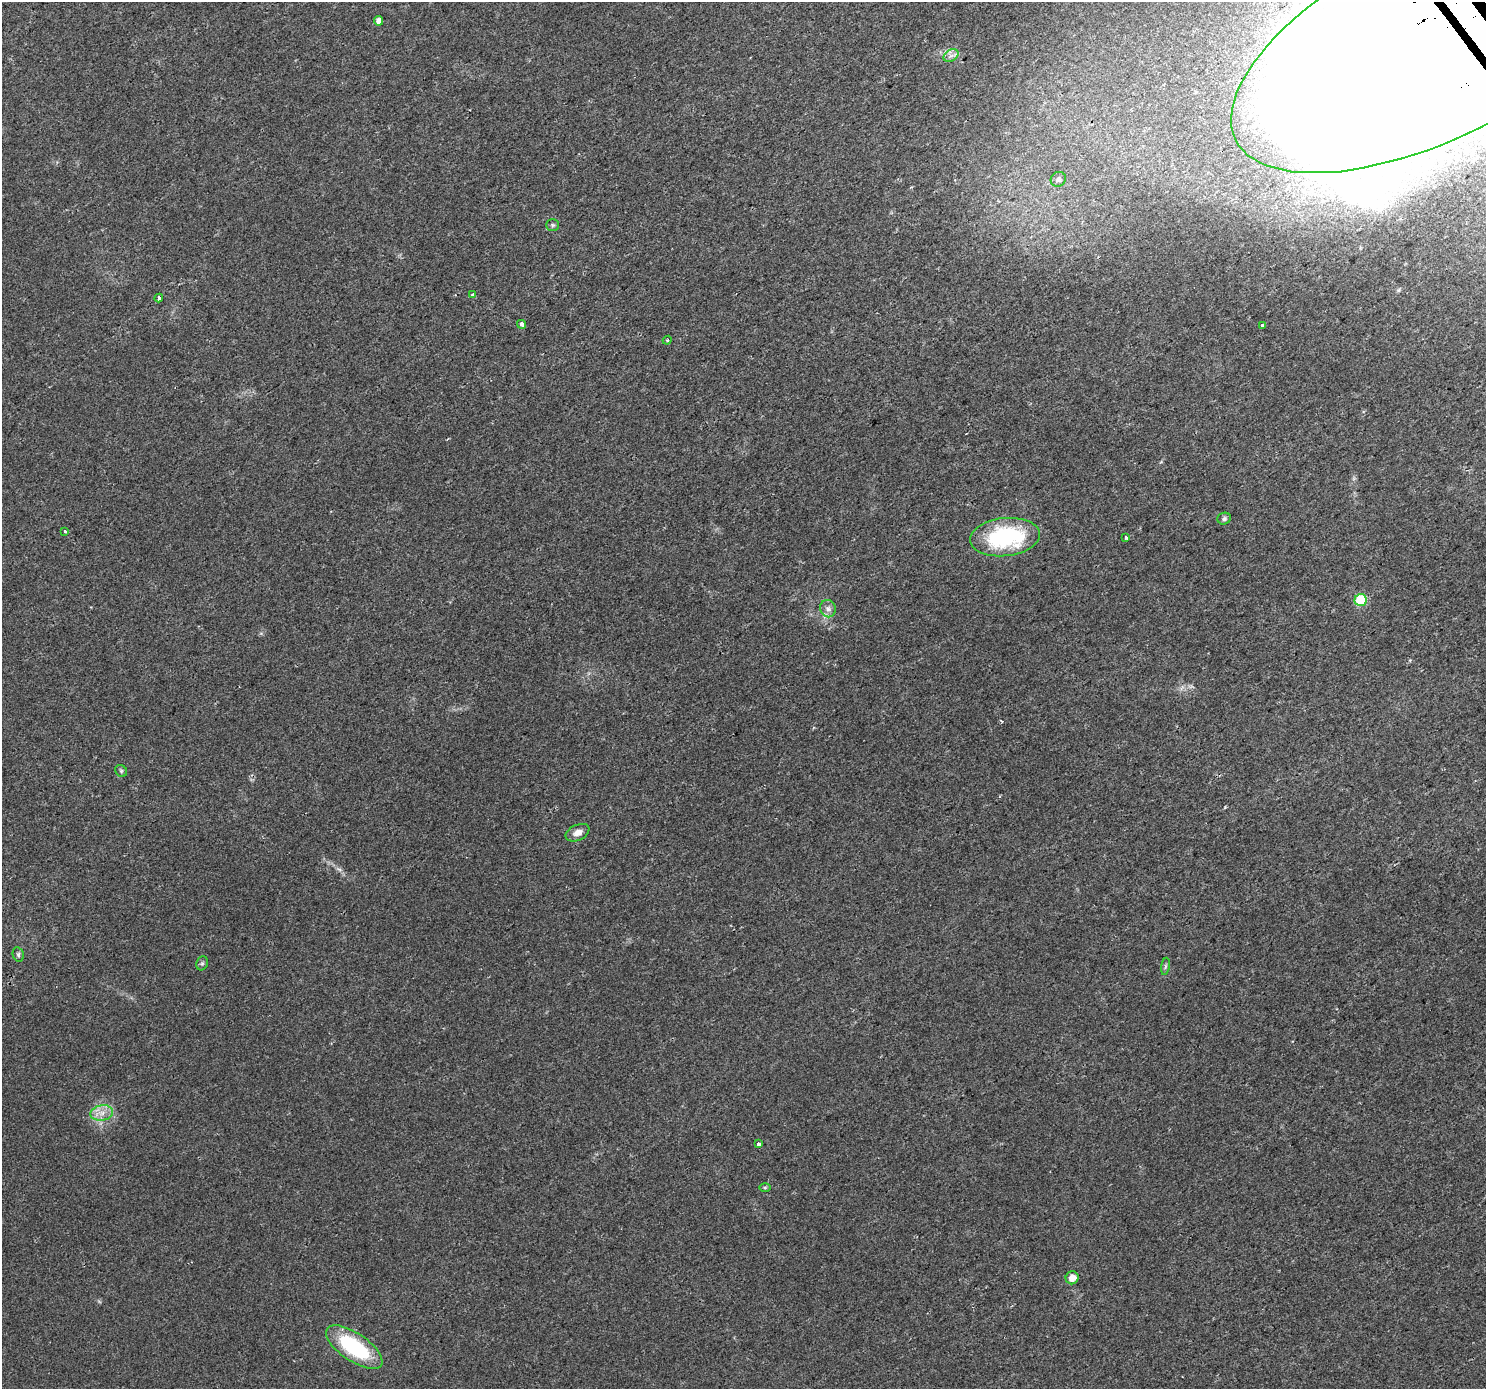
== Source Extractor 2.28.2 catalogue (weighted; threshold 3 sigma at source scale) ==
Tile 10 of 4 x 4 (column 2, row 3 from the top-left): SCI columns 1518-3001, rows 1604-2990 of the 6001 x 5911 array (HDU 1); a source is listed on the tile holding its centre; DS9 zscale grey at full resolution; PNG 1488 x 1391 px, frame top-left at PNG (2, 2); each listed source drawn as its Kron ellipse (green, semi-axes under 4 px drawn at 4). Shown black and unused: <1% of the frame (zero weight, under 2 of 3 exposures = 2% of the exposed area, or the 3 px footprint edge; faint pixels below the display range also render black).
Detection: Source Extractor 2.28.2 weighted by HDU 2 'WHT'; one run over the whole footprint, this tile lists its part. Background 0.0184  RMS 0.0036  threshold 0.016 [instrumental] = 3 sigma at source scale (4.5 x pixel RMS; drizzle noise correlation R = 1.50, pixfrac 1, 0.0396/0.0396 arcsec/px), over >= 5 px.
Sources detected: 29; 1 inside a brighter object's white glare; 1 cosmic-ray / hot-pixel residue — neither listed nor drawn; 1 inside a brighter listed object's ellipse — not listed separately; the other 26 listed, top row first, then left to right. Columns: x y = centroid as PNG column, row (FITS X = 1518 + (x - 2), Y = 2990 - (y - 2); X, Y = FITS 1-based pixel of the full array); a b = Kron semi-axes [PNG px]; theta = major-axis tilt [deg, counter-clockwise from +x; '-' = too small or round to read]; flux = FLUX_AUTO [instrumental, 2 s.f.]
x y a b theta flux
379 21 5 4 - 2.2
1438 40 225 97 26 3900
951 56 8 5 32 1.3
1058 179 8 7 - 1.3
553 225 6 5 - 0.63
472 295 4 3 - 1.2
159 298 4 3 - 1.5
522 324 5 3 - 2.5
1262 325 3 3 - 1.6
667 340 4 4 - 0.37
1224 519 7 6 - 0.88
65 531 3 3 - 0.49
1005 537 35 19 6 38
1126 537 4 3 - 0.78
1361 600 6 6 - 21
828 609 9 7 -77 1.6
121 771 6 5 - 0.62
577 833 12 7 25 2.5
18 954 7 5 -76 0.72
202 963 7 5 68 0.68
1165 966 9 4 81 0.71
102 1113 11 7 11 2.7
759 1144 4 3 - 1.6
765 1188 6 4 1 0.48
1072 1278 6 6 - 3
354 1347 33 14 -34 30
Overlapping masked pixels (flux is a lower limit): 1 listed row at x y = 1438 40
Isophote crosses this tile's border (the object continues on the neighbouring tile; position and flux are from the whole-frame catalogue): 1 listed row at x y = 1438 40